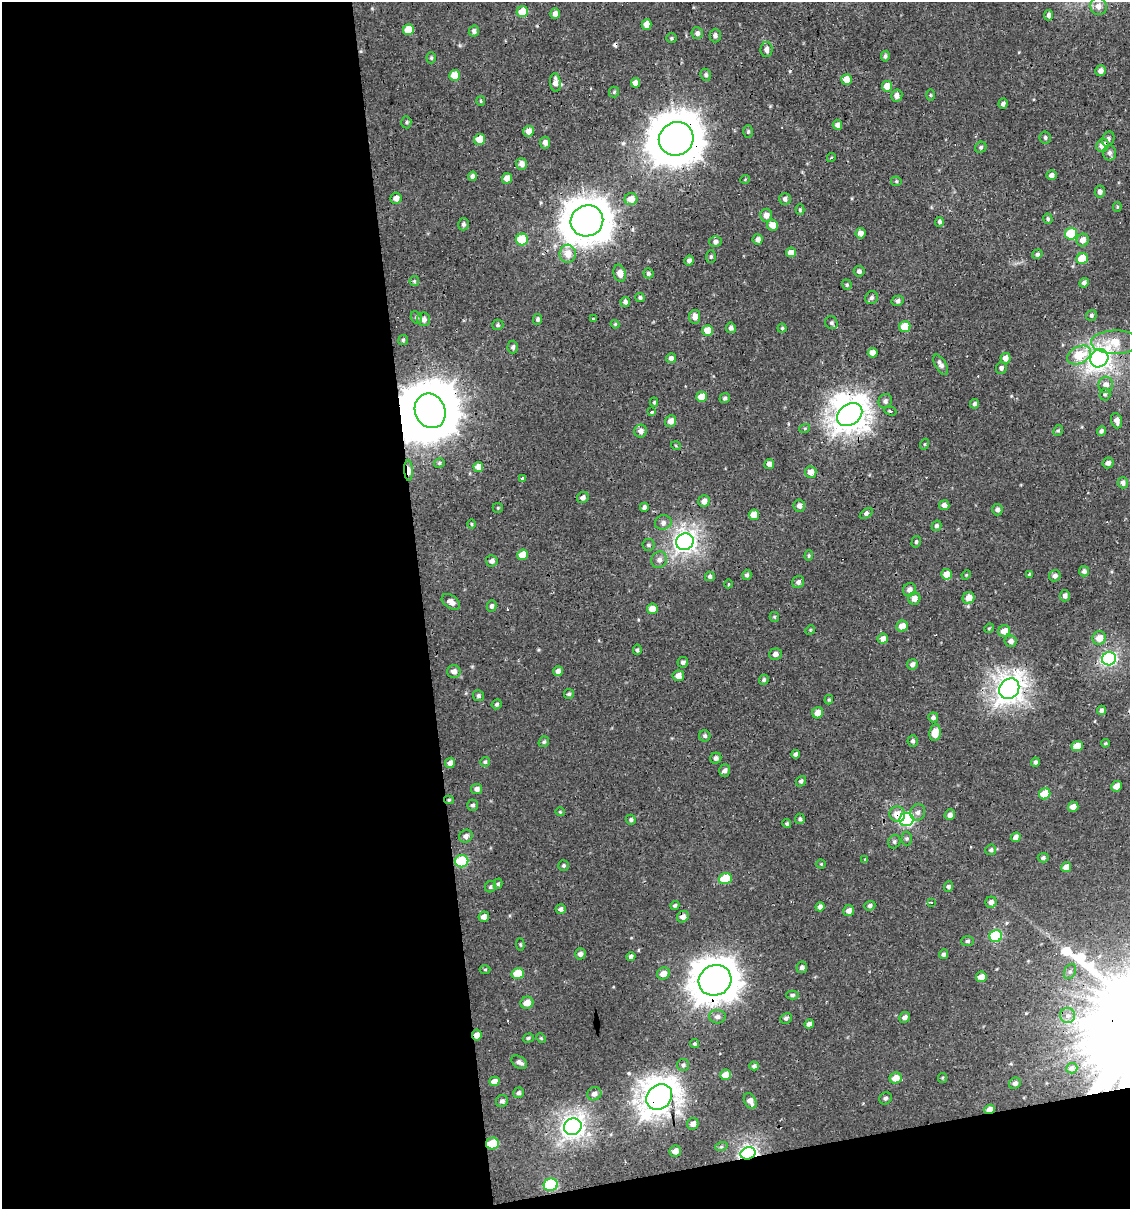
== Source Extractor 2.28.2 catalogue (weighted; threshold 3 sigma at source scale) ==
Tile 13 of 4 x 4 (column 1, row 4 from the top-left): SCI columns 22-1149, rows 1-1207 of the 4599 x 4829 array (HDU 1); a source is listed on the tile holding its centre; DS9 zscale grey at full resolution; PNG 1132 x 1211 px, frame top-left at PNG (2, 2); each listed source drawn as its Kron ellipse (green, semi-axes under 4 px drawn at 4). Shown black and unused: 40% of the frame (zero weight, under 2 of 3 exposures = <1% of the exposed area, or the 3 px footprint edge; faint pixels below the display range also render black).
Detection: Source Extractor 2.28.2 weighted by HDU 2 'WHT'; one run over the whole footprint, this tile lists its part. Background -2.67e-04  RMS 0.0035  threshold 0.0156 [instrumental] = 3 sigma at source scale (4.5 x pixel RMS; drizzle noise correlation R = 1.50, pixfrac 1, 0.0396/0.0396 arcsec/px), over >= 5 px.
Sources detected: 294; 2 inside a brighter object's white glare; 6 cosmic-ray / hot-pixel residue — neither listed nor drawn; the other 286 listed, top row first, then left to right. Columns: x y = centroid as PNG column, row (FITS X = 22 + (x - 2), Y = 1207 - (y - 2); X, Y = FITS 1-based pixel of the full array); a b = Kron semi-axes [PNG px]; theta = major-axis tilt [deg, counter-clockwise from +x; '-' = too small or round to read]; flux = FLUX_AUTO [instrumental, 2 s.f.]
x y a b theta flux
1098 6 9 8 - 2.7
522 12 5 5 - 8.9
555 14 5 5 - 1.8
1049 15 5 4 - 1.1
647 24 5 5 - 3.3
408 30 5 5 - 5.9
474 31 6 5 - 1.3
697 33 6 5 - 1.2
715 36 7 5 90 1.1
672 38 5 5 - 0.48
766 49 7 6 - 1.6
885 56 5 4 - 0.71
431 58 5 4 - 0.47
1101 71 5 5 - 1.7
454 75 5 5 - 5.4
706 75 6 5 - 0.74
847 79 5 5 - 3.6
555 82 9 5 -84 2.4
635 83 5 4 - 2.1
887 86 5 5 - 3.9
614 92 5 5 - 0.47
897 95 6 5 - 2
930 95 6 4 -90 0.37
481 101 5 4 - 0.44
1003 104 5 4 - 1.2
406 122 6 5 - 0.57
837 125 5 4 - 1.6
529 131 5 5 - 3.1
748 132 6 5 - 0.58
1045 137 6 5 - 0.68
480 139 6 5 - 5.1
676 139 18 16 32 1200
1108 139 8 6 65 1.1
545 143 6 5 - 1.5
1103 145 7 6 - 4
981 147 6 5 - 0.75
1110 153 7 6 - 1.3
831 157 4 3 - 0.36
521 164 6 5 - 2
1051 175 5 5 - 1.4
472 176 5 4 - 1.2
507 178 5 5 - 3.1
745 179 5 3 - 0.26
896 181 5 5 - 0.49
1100 192 6 5 - 1.4
396 198 6 5 - 1.8
631 199 6 6 - 3.8
785 199 6 5 - 1.2
1117 207 5 4 - 0.38
800 210 5 4 - 0.46
766 215 6 6 - 2.1
1048 219 5 4 - 0.57
587 221 16 15 - 790
939 222 5 4 - 0.82
463 224 6 5 - 0.91
772 225 5 5 - 3.8
861 233 5 5 - 2.1
1071 234 6 5 - 16
522 239 6 6 - 14
758 240 5 5 - 1.7
1083 240 6 6 - 2.8
715 242 6 5 - 1.1
791 252 5 5 - 3.4
568 254 9 8 - 4
1037 254 5 4 - 0.94
711 257 6 5 - 0.56
1082 258 6 5 - 7.2
689 260 5 4 - 1.2
859 271 5 5 - 0.88
620 273 9 6 -74 2.4
648 273 5 5 - 0.83
414 281 5 4 - 0.4
1084 283 5 4 - 0.99
847 285 5 5 - 0.48
640 297 5 4 - 0.7
872 298 7 6 - 1
898 301 6 5 - 1.1
625 302 5 4 - 1
1091 315 6 5 - 0.82
416 317 6 5 - 0.62
695 317 7 5 82 2.1
424 319 6 6 - 1.5
538 319 5 4 - 0.75
594 319 3 3 - 0.65
831 323 7 6 - 0.87
615 324 4 4 - 0.36
498 325 6 5 - 0.61
905 327 6 5 - 9
731 328 5 5 - 1.3
782 328 4 4 - 0.46
708 330 5 5 - 6.1
403 340 5 4 - 0.45
1115 342 24 11 0 7.1
513 347 6 5 - 0.89
873 353 5 5 - 2.9
1079 355 13 8 27 9.6
671 358 5 5 - 1.2
1005 358 5 5 - 2.7
1099 358 9 8 - 230
941 365 11 5 -61 1.8
1001 368 6 5 - 0.93
1106 385 8 7 - 2
1105 394 6 5 - 0.65
702 397 5 5 - 5.3
725 398 5 5 - 0.86
885 401 7 6 - 1.1
654 402 4 4 - 0.45
975 404 5 4 - 1.1
430 411 18 15 -66 1600
890 411 6 2 -20 0.4
652 412 4 3 - 2.4
850 415 14 10 35 420
671 421 6 5 - 2.3
1117 421 8 5 -72 2.1
805 428 5 3 - 0.38
1058 430 6 4 66 0.5
641 431 6 6 - 1.7
1101 431 5 4 - 0.9
925 444 5 3 - 0.34
676 446 5 3 - 0.3
439 463 5 4 - 0.51
1108 463 6 5 - 1.5
769 464 5 5 - 1.9
478 467 5 5 - 2.7
408 470 10 4 -87 3.2
811 472 6 6 - 2.7
522 478 3 3 - 2.7
1123 483 5 5 - 1.2
583 497 6 5 - 1.3
704 501 6 5 - 2.1
944 505 5 5 - 1.5
799 506 6 5 - 1.5
644 507 4 4 - 1
498 508 5 5 - 0.41
997 510 6 5 - 1.2
866 514 7 4 33 0.85
754 515 5 5 - 4.1
663 522 8 7 - 1.4
471 524 5 3 - 0.33
937 526 5 4 - 0.82
685 542 9 8 - 180
916 542 6 4 74 0.53
649 545 6 6 - 0.77
523 555 5 5 - 5.6
809 556 5 4 - 0.43
659 560 8 7 - 1.6
492 561 6 5 - 1.3
1084 571 5 5 - 1.2
946 574 5 5 - 5
747 575 5 4 - 0.79
966 575 5 4 - 0.31
1030 575 4 3 - 0.78
710 576 5 5 - 0.88
1055 576 6 5 - 1.6
798 582 6 6 - 1.1
728 584 4 3 - 0.34
910 590 7 6 - 2
1065 596 5 5 - 1.4
914 598 6 6 - 2.4
969 598 6 5 - 3.5
451 602 10 6 -34 2
492 606 5 5 - 0.89
652 609 5 5 - 4
774 617 5 4 - 0.41
902 626 6 5 - 3.7
989 628 5 4 - 0.4
810 630 5 4 - 0.35
1004 631 6 5 - 3.2
1099 638 7 6 - 3.9
883 639 5 5 - 2.4
1011 641 6 6 - 1.7
637 650 5 4 - 0.57
775 654 6 5 - 1.4
1109 659 7 6 - 81
683 662 5 5 - 0.78
912 664 5 5 - 1.3
454 671 6 6 - 1.8
558 671 5 5 - 1.6
678 676 5 5 - 2.4
764 680 5 4 - 0.65
1009 689 11 9 50 290
569 694 5 5 - 0.64
478 696 5 5 - 0.75
829 700 5 4 - 0.44
497 704 5 4 - 0.65
1101 710 4 4 - 1
818 713 6 5 - 3.4
933 717 5 5 - 0.96
935 733 8 5 80 4.8
705 736 6 5 - 0.8
913 741 5 5 - 0.82
544 742 6 5 - 0.61
1105 743 4 3 - 0.4
1077 746 5 5 - 5.4
795 754 4 4 - 1
716 758 5 5 - 1.1
485 762 5 4 - 0.53
1035 762 4 4 - 0.87
450 763 5 5 - 1.8
725 770 6 5 - 1.2
801 781 5 4 - 0.84
1117 786 5 5 - 3.6
477 789 5 5 - 1.3
1045 794 6 5 - 8.3
449 800 5 4 - 0.46
473 805 5 5 - 0.74
1073 807 5 4 - 2.4
560 812 4 4 - 0.36
918 812 8 7 - 1.5
897 814 8 7 - 4.3
950 815 5 5 - 1.5
800 819 5 5 - 0.55
631 820 5 4 - 0.71
906 820 7 6 - 53
787 824 4 4 - 0.59
466 836 7 6 - 1.5
1016 837 5 4 - 1.5
907 839 7 5 88 0.73
894 842 7 5 61 0.76
991 850 5 5 - 0.78
1043 858 5 5 - 0.74
865 860 4 3 - 0.49
462 861 7 6 - 25
821 864 4 4 - 0.38
564 866 5 5 - 0.6
1066 867 5 4 - 3
725 878 6 5 - 11
498 884 5 4 - 0.51
490 887 6 5 - 0.6
948 887 5 4 - 0.85
931 902 3 2 - 0.53
991 902 5 5 - 1.6
675 905 4 4 - 0.6
870 906 5 5 - 0.81
820 907 5 4 - 1.3
561 909 5 5 - 0.95
849 911 6 5 - 1.7
484 917 5 5 - 2
683 917 6 5 - 2
996 936 6 6 - 27
967 941 6 5 - 0.69
520 944 6 4 -83 0.45
580 954 5 5 - 1.3
944 954 5 4 - 0.9
631 956 4 4 - 0.99
802 967 6 5 - 1.2
485 970 5 3 - 0.35
1070 971 8 5 62 0.94
663 973 6 6 - 3.1
518 974 6 5 - 8.7
981 977 5 5 - 3
715 980 16 15 - 750
792 995 6 4 0 0.7
527 1003 6 6 - 3.3
1068 1015 7 7 - 1.5
717 1017 8 6 -3 1.4
905 1017 5 5 - 1.4
786 1018 6 5 - 0.76
809 1024 5 4 - 1.4
477 1035 5 5 - 2.5
528 1038 6 4 18 0.52
541 1038 5 4 - 0.41
695 1044 5 4 - 0.52
519 1062 9 5 -36 1.3
683 1065 6 6 - 0.68
754 1066 5 4 - 0.71
1072 1068 5 5 - 1.1
725 1075 5 5 - 3.9
896 1078 6 5 - 4.1
942 1078 5 4 - 0.37
494 1081 5 4 - 2.5
1015 1083 6 5 - 1.1
519 1093 5 5 - 0.76
594 1094 7 6 - 1.5
659 1097 14 11 44 490
885 1098 6 5 - 0.84
502 1101 6 6 - 0.94
750 1101 8 5 -62 2
989 1109 6 4 23 3.3
693 1124 6 5 - 2
573 1127 9 8 - 190
492 1143 6 6 - 12
721 1147 6 4 18 0.49
675 1151 6 5 - 2.6
748 1153 8 6 18 110
551 1185 7 6 - 37
Overlapping masked pixels (flux is a lower limit): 15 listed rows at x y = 676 139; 1103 145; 430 411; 850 415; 408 470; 1009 689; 449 800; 897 814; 683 917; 715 980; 477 1035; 659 1097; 989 1109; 492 1143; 748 1153